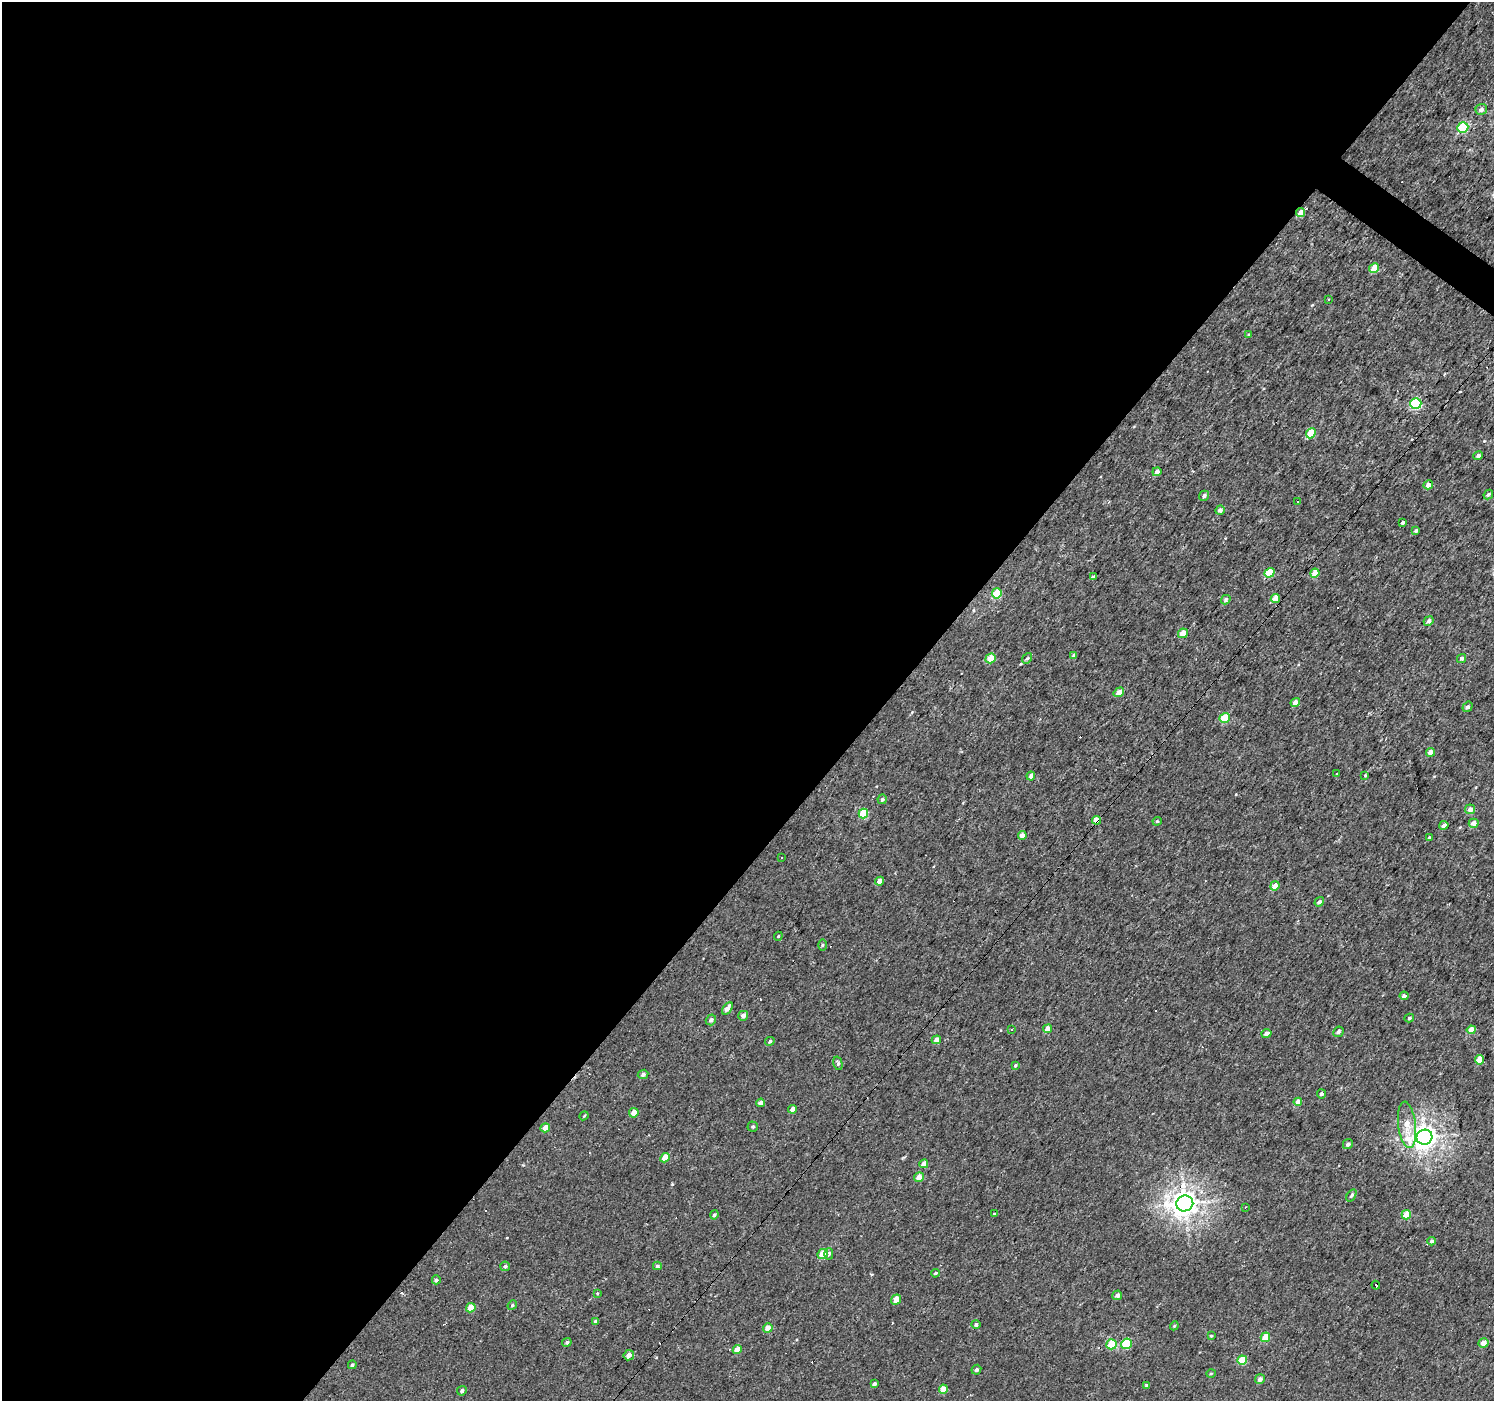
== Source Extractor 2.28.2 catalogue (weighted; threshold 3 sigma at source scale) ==
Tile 5 of 4 x 4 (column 1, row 2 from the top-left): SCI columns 1-1492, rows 2971-4369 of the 5971 x 6007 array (HDU 1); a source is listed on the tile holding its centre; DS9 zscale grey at full resolution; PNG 1496 x 1403 px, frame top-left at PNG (2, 2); each listed source drawn as its Kron ellipse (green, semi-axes under 4 px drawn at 4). Shown black and unused: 60% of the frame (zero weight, under 2 of 3 exposures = <1% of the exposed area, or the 3 px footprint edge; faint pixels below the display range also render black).
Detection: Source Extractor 2.28.2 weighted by HDU 2 'WHT'; one run over the whole footprint, this tile lists its part. Background 0.00425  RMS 0.0033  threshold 0.0147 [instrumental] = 3 sigma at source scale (4.5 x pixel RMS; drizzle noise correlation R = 1.50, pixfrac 1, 0.0396/0.0396 arcsec/px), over >= 5 px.
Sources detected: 144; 22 cosmic-ray / hot-pixel residue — neither listed nor drawn; the other 122 listed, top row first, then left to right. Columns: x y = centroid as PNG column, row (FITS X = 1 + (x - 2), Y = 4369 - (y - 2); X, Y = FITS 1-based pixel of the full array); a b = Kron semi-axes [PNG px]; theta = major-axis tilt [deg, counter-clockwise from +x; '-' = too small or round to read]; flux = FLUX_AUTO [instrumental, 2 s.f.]
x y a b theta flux
1481 109 6 5 - 1.3
1463 127 5 5 - 14
1301 213 5 4 - 2.5
1374 268 5 4 - 4.4
1328 299 3 2 - 0.62
1249 334 4 3 - 0.3
1416 403 5 5 - 27
1311 433 5 4 - 8.9
1478 456 5 4 - 1.1
1157 472 4 4 - 1.5
1428 485 5 4 - 1.9
1488 494 5 4 - 0.72
1204 496 5 5 - 0.87
1297 501 3 3 - 0.68
1220 510 5 4 - 1.3
1403 522 3 3 - 1.4
1416 530 4 4 - 0.59
1269 573 5 4 - 7
1315 573 4 4 - 4.6
1094 577 4 3 - 3
997 593 5 5 - 9.5
1275 598 5 4 - 4
1226 600 5 4 - 1
1429 621 5 4 - 1.5
1183 633 5 4 - 3.2
1074 656 4 3 - 1
991 658 5 4 - 4.8
1027 658 6 4 51 0.52
1461 658 4 4 - 1
1119 692 5 4 - 2.8
1295 702 5 4 - 2.5
1468 707 5 4 - 0.96
1225 718 5 4 - 7.3
1430 752 4 4 - 2.6
1336 774 2 2 - 0.27
1031 776 4 4 - 1.5
1365 776 3 3 - 0.6
882 799 5 4 - 0.66
1470 809 5 5 - 1.8
863 814 5 4 - 9.4
1096 820 4 4 - 2.9
1157 821 4 4 - 0.42
1474 823 5 4 - 1.9
1444 825 5 4 - 1.3
1022 835 4 4 - 2.1
1429 838 4 3 - 0.59
781 858 3 2 - 0.53
879 881 4 4 - 2
1275 886 5 4 - 4.4
1319 902 5 4 - 1.1
778 936 4 4 - 0.31
822 945 6 4 89 0.42
1404 996 4 4 - 1.2
727 1008 7 4 57 1.9
743 1016 5 4 - 1.6
1409 1018 5 4 - 0.58
711 1020 5 5 - 1.1
1012 1029 3 2 - 0.46
1048 1029 4 4 - 3.5
1471 1030 4 4 - 4.8
1338 1032 5 5 - 0.83
1266 1033 5 4 - 1.5
936 1040 4 4 - 1.6
770 1041 5 4 - 0.61
1479 1060 4 4 - 5
838 1063 7 4 -75 0.71
1015 1065 4 3 - 0.4
643 1074 5 4 - 0.86
1321 1094 4 4 - 1
1298 1102 4 4 - 3
761 1103 4 4 - 1.8
793 1109 4 4 - 1.7
634 1113 5 4 - 2.7
584 1116 5 3 - 0.34
1407 1125 23 8 -83 4.9
753 1126 5 5 - 0.48
545 1128 5 4 - 2.8
1424 1137 8 7 - 270
1348 1144 5 5 - 1
665 1158 5 4 - 4.3
924 1164 4 4 - 2.6
919 1177 5 4 - 2.9
1351 1195 7 4 57 0.62
1185 1203 8 8 - 330
1245 1207 3 2 - 0.4
995 1214 3 3 - 0.85
714 1215 4 4 - 0.66
1406 1215 5 4 - 6.5
1431 1241 4 4 - 0.8
823 1254 5 5 - 5.7
829 1254 5 4 - 0.86
505 1266 5 4 - 0.72
657 1266 4 3 - 0.63
935 1273 4 3 - 0.4
436 1280 4 4 - 0.57
1376 1285 4 3 - 1.7
597 1293 4 3 - 0.27
1117 1295 5 4 - 1.1
896 1300 5 4 - 2.9
512 1305 5 4 - 0.45
471 1308 5 4 - 5
596 1321 4 3 - 0.97
976 1324 4 4 - 0.68
1174 1326 4 3 - 0.32
768 1328 5 4 - 3
1211 1336 4 3 - 0.39
1265 1337 5 4 - 5.8
567 1342 5 4 - 0.55
1483 1343 5 4 - 2.5
1111 1344 5 5 - 10
1127 1344 5 5 - 11
737 1350 5 4 - 2.9
629 1355 5 5 - 1.6
1242 1360 5 4 - 7.8
352 1365 4 4 - 0.55
976 1370 5 4 - 0.68
1211 1374 5 3 - 0.34
1260 1379 5 5 - 1.1
874 1384 4 3 - 0.89
1147 1385 3 3 - 0.77
943 1389 4 4 - 3.6
462 1391 5 4 - 0.82
Overlapping masked pixels (flux is a lower limit): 3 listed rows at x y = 1301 213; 1096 820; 1185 1203